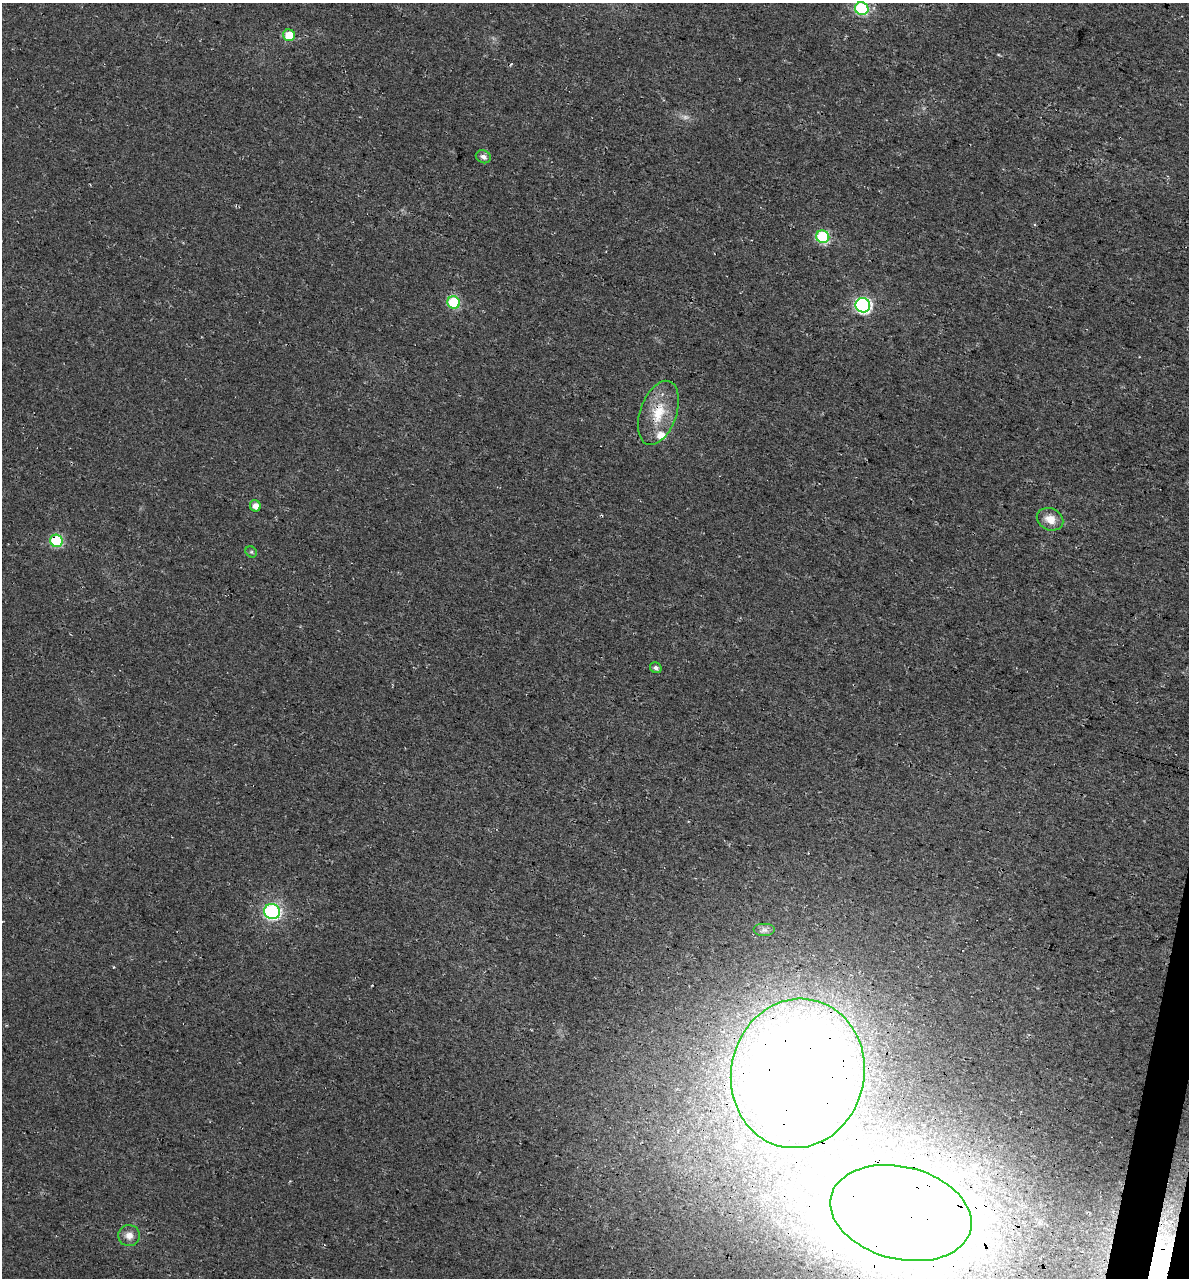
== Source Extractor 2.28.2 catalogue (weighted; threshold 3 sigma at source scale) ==
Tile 6 of 4 x 4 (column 2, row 2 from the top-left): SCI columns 1526-2712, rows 2566-3841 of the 5364 x 5141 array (HDU 1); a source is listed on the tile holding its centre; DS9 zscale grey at full resolution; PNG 1191 x 1280 px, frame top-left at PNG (2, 3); each listed source drawn as its Kron ellipse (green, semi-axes under 4 px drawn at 4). Shown black and unused: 1% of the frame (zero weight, under 3 of 4 exposures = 5% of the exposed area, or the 3 px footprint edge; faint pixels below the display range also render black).
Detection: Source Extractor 2.28.2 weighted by HDU 2 'WHT'; one run over the whole footprint, this tile lists its part. Background 0.0117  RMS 0.0071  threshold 0.0319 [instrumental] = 3 sigma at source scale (4.5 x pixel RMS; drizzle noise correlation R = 1.50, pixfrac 1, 0.0396/0.0396 arcsec/px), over >= 5 px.
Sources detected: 20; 1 too faint to see at this stretch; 1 cosmic-ray / hot-pixel residue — neither listed nor drawn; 1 inside a brighter listed object's ellipse — not listed separately; the other 17 listed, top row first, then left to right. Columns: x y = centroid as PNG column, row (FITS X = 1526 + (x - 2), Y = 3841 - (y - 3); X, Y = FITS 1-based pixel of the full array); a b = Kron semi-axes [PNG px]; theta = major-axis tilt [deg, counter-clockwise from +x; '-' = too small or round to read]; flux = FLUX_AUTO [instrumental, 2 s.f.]
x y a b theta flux
862 8 7 6 - 85
289 35 6 5 - 18
483 157 8 6 -21 3.2
823 237 6 6 - 70
454 302 6 6 - 53
863 305 7 7 - 170
658 413 33 18 71 25
255 506 6 5 - 5.9
1050 519 14 10 -24 8.9
56 541 6 6 - 64
251 552 6 5 - 1.2
656 668 6 5 - 2.5
272 912 8 7 - 110
764 930 11 6 0 2.7
798 1073 75 66 78 1500
901 1213 72 46 -14 4600
129 1235 10 10 - 6.1
Overlapping masked pixels (flux is a lower limit): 4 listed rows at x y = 658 413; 56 541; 798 1073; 901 1213
Isophote crosses this tile's border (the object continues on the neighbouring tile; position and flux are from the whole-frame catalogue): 1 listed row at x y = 901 1213